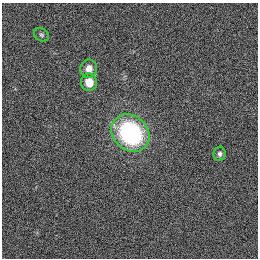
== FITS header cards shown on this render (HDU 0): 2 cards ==
NAXIS1  =                  256
NAXIS2  =                  256

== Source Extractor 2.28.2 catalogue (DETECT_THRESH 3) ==
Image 256 x 256 px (HDU 0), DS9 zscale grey, 1 PNG px = 1 image px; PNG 260 x 260 px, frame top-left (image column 1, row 256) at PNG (2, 3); each listed source drawn as its Kron ellipse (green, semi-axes under 4 px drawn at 4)
Background 1120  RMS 5.2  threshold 15.7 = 3 sigma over >= 5 px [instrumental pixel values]
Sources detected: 5; all 5 listed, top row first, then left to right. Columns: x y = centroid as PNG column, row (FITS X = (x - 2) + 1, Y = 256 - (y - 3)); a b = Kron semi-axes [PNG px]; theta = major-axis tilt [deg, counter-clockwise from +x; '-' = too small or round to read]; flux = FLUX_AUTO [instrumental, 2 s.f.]
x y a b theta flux
42 35 8 6 -31 750
89 69 9 8 - 3600
89 82 9 8 - 5700
130 133 20 17 -42 53000
220 154 7 6 - 1100